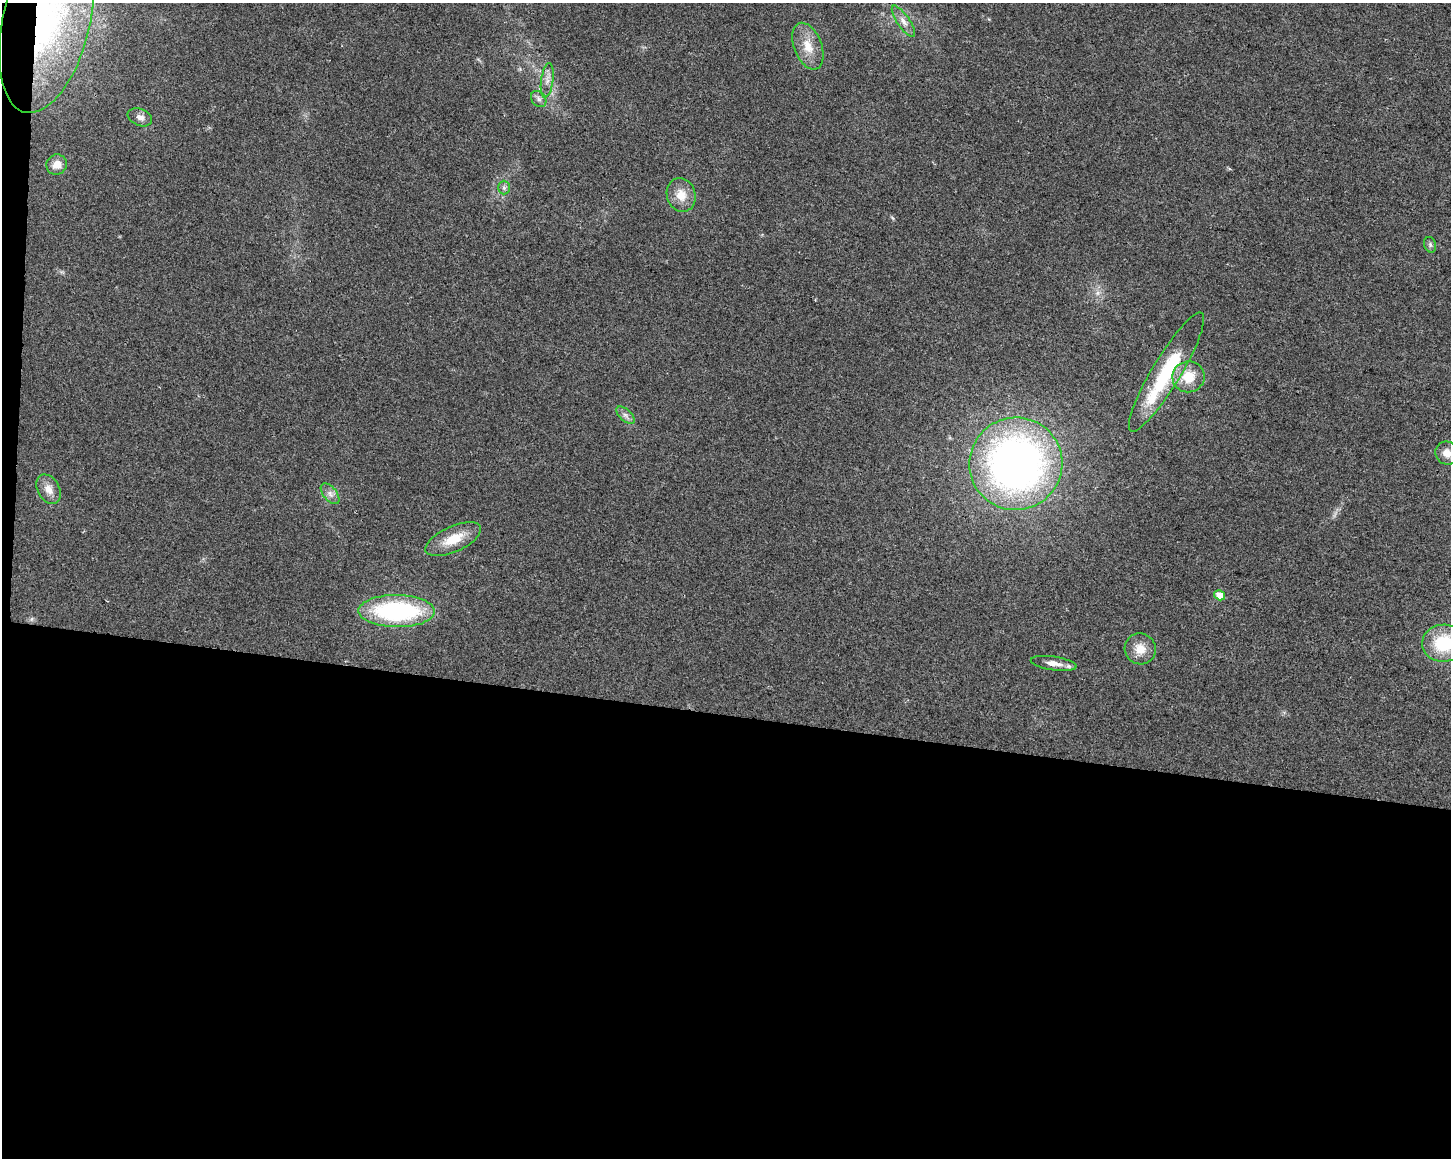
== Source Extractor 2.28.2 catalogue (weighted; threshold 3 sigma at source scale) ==
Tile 10 of 3 x 4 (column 1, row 4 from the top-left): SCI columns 285-1733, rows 1-1156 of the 4858 x 4630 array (HDU 1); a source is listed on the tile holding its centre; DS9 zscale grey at full resolution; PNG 1453 x 1160 px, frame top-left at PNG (2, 3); each listed source drawn as its Kron ellipse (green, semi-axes under 4 px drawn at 4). Shown black and unused: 39% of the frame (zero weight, under 2 of 3 exposures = <1% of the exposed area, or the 3 px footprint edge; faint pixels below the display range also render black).
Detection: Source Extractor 2.28.2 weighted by HDU 2 'WHT'; one run over the whole footprint, this tile lists its part. Background 0.0467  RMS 0.0067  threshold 0.0301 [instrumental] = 3 sigma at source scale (4.5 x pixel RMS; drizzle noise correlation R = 1.50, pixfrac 1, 0.0396/0.0396 arcsec/px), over >= 5 px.
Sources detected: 24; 1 inside a brighter listed object's ellipse — not listed separately; the other 23 listed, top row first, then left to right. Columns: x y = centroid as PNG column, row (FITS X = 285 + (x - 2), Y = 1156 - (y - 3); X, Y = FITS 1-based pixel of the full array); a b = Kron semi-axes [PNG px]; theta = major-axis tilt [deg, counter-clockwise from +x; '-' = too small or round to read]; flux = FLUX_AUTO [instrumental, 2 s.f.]
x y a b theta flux
47 20 95 43 77 190
903 21 18 6 -55 4.8
808 46 24 14 -69 13
547 80 17 6 82 4.8
539 99 9 6 -49 2.6
140 117 13 8 -22 3.8
57 165 10 10 - 5.8
504 188 7 6 - 1.7
681 195 17 14 -73 10
1430 245 8 6 -71 1.5
1166 372 69 14 59 50
1188 377 16 15 - 15
625 415 11 6 -42 2.7
1447 453 12 11 - 6
1016 464 46 46 - 380
49 489 16 11 -60 6.5
330 494 12 6 -51 3.4
453 539 30 12 24 16
1220 595 6 4 -33 12
397 611 38 16 -1 93
1444 643 21 18 2 35
1140 649 16 15 - 9.4
1054 663 23 7 -8 6.3
Overlapping masked pixels (flux is a lower limit): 1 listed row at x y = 47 20
Isophote crosses this tile's border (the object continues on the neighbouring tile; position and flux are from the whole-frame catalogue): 3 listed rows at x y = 47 20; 1447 453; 1444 643